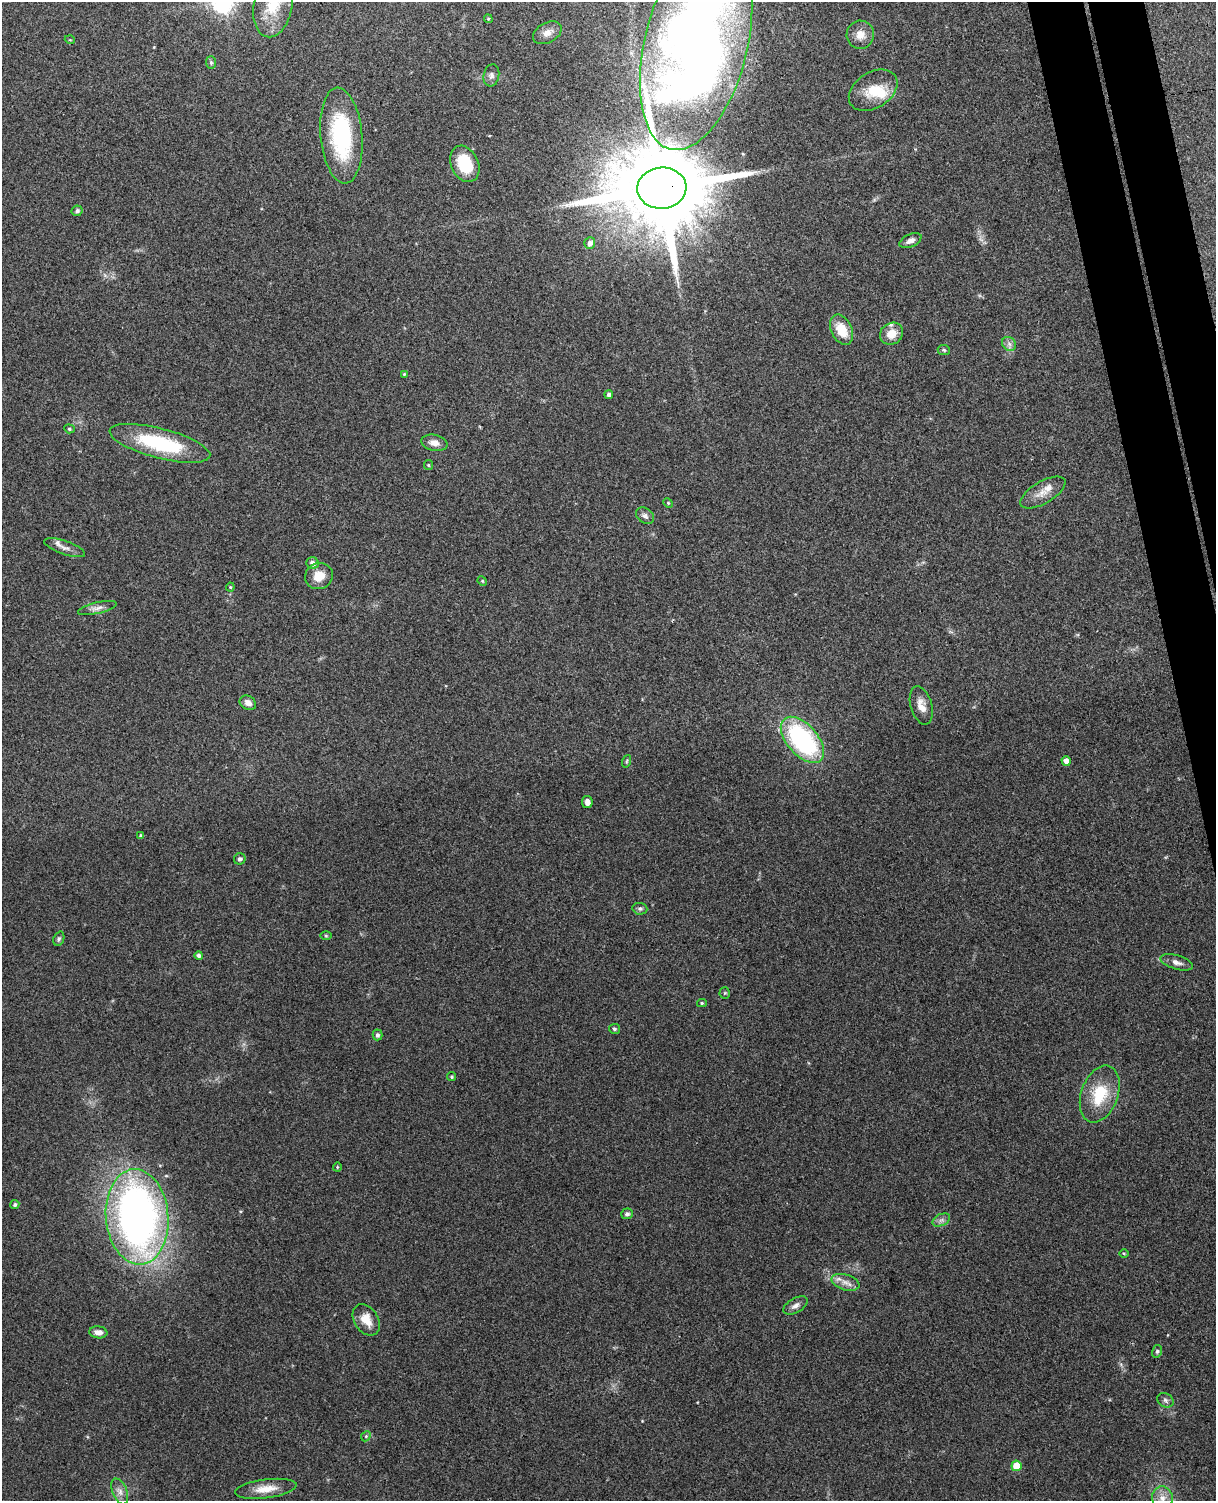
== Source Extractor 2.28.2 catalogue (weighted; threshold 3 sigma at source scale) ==
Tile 6 of 4 x 3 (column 2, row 2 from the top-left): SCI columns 1271-2484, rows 1649-3147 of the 4968 x 4909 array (HDU 1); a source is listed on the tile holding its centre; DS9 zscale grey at full resolution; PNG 1218 x 1503 px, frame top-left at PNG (2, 2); each listed source drawn as its Kron ellipse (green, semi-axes under 4 px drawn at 4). Shown black and unused: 4% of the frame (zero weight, under 3 of 4 exposures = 5% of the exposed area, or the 3 px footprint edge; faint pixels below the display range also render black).
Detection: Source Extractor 2.28.2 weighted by HDU 2 'WHT'; one run over the whole footprint, this tile lists its part. Background 0.0696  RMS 0.0075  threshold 0.0337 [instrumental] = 3 sigma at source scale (4.5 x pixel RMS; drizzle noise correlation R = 1.50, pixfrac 1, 0.05/0.05 arcsec/px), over >= 5 px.
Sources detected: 75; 2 inside a brighter object's white glare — neither listed nor drawn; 3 inside a brighter listed object's ellipse — not listed separately; the other 70 listed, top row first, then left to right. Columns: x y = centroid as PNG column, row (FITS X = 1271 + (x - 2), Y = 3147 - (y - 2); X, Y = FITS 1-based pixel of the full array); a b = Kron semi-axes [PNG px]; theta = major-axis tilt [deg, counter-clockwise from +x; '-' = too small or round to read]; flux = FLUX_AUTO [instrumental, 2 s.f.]
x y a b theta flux
273 5 32 19 79 24
488 19 4 4 - 0.91
547 33 15 10 29 5.4
860 35 14 13 - 7.9
70 40 5 3 - 0.63
696 44 109 51 76 760
211 63 6 5 - 1.3
491 75 11 7 79 3.1
873 90 26 18 32 19
341 135 48 21 -85 76
465 164 19 13 -64 27
662 188 24 20 5 17000
77 211 5 5 - 1.9
910 241 12 6 24 3.9
590 243 6 5 - 3.8
842 330 16 10 -64 16
891 334 12 10 33 9.8
1009 344 8 6 -46 2.6
944 350 6 5 - 1.2
404 374 4 3 - 0.82
609 394 4 4 - 2.3
69 429 5 4 - 1
160 443 52 15 -15 60
434 443 13 8 -11 5.5
428 465 5 4 - 0.79
1043 493 25 11 30 9.1
668 503 5 4 - 0.84
645 516 10 7 -40 2.6
65 548 21 6 -19 5
313 563 6 6 - 3.9
319 576 14 13 - 11
482 581 5 4 - 0.96
230 587 4 4 - 0.89
97 608 20 5 14 4.1
248 703 9 6 -33 4.1
921 706 20 10 -74 8.2
802 740 28 15 -49 110
627 761 6 4 71 1
1066 761 5 4 - 4.2
587 802 6 5 - 3.8
141 836 4 3 - 1.7
240 859 6 5 - 2.1
640 909 7 6 - 1.7
326 936 6 4 -1 0.86
59 939 7 5 67 1.6
199 956 4 4 - 2.4
1177 962 17 7 -16 4.1
725 993 5 5 - 0.94
702 1003 5 4 - 1
614 1029 5 5 - 1.5
377 1035 5 5 - 1.7
451 1077 4 4 - 1.1
1100 1094 29 18 70 30
337 1167 4 4 - 0.79
15 1205 4 4 - 1.6
627 1214 6 5 - 1.9
137 1217 48 31 -85 390
941 1220 9 6 24 2.6
1124 1253 5 3 - 0.78
845 1282 14 7 -15 5.5
795 1305 13 7 29 3.6
366 1320 17 12 -57 11
98 1332 9 6 -8 4.3
1157 1351 6 5 - 1.4
1165 1400 8 6 -34 2.2
366 1436 5 4 - 1.1
1016 1466 5 5 - 16
266 1489 31 9 7 12
120 1491 14 7 -68 4.7
1162 1498 12 10 -85 7.3
Overlapping masked pixels (flux is a lower limit): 1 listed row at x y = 662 188
Isophote crosses this tile's border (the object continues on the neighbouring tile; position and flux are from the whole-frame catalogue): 3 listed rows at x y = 273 5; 696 44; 1162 1498